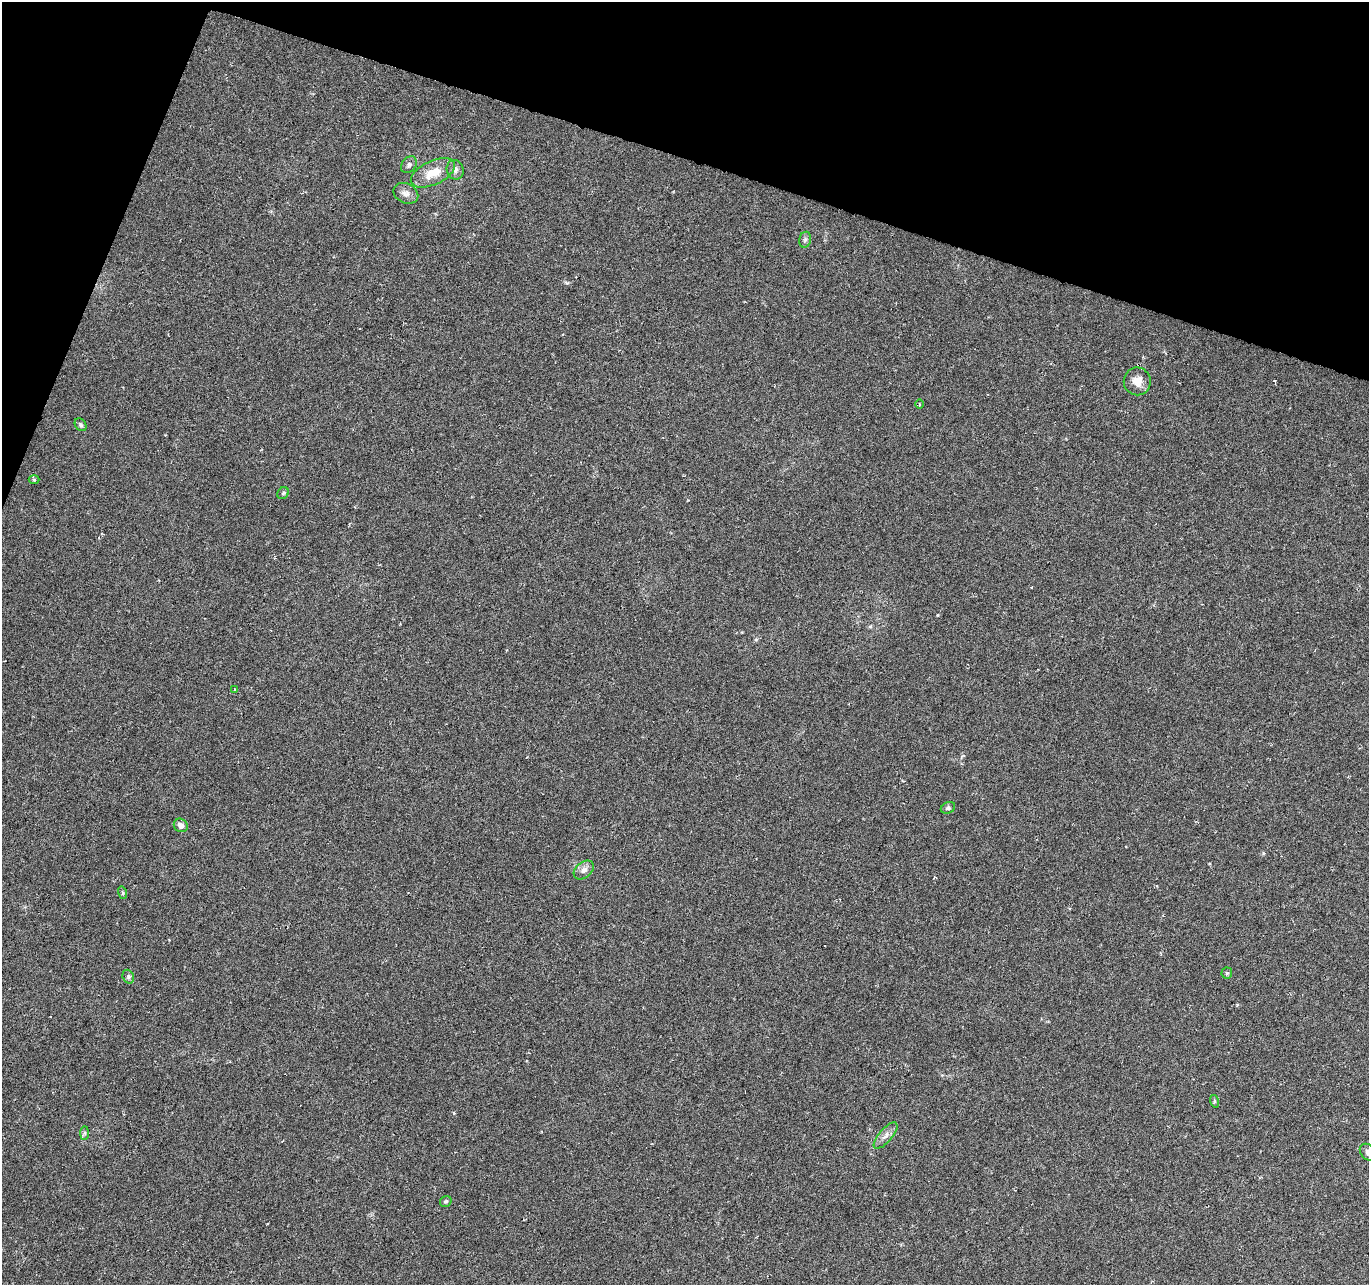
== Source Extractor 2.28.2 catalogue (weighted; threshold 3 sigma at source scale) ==
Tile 2 of 4 x 4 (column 2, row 1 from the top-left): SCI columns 1368-2734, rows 4058-5340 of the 5470 x 5614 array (HDU 1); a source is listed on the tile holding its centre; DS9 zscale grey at full resolution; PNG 1371 x 1287 px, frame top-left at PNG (2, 2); each listed source drawn as its Kron ellipse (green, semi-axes under 4 px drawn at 4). Shown black and unused: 16% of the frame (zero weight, under 3 of 6 exposures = <1% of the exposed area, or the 3 px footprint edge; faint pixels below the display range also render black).
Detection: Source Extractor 2.28.2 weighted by HDU 2 'WHT'; one run over the whole footprint, this tile lists its part. Background 0.00589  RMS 0.003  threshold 0.0124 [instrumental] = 3 sigma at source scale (4.09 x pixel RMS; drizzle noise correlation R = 1.36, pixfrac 0.8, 0.0396/0.0396 arcsec/px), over >= 5 px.
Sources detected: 23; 1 cosmic-ray / hot-pixel residue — neither listed nor drawn; the other 22 listed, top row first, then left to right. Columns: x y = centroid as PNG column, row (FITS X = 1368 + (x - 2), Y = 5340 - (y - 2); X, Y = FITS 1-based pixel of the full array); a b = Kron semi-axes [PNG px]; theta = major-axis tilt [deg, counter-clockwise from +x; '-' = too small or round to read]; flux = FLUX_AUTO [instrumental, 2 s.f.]
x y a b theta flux
409 165 9 7 52 0.87
455 170 10 8 -71 1.2
433 173 24 12 25 5.6
406 193 13 9 -25 1.7
805 240 8 6 74 0.66
1137 381 14 13 - 3.1
919 404 5 3 - 0.27
81 425 7 5 -53 0.51
34 480 5 3 - 0.32
283 493 6 5 - 0.45
235 689 4 2 - 0.23
948 808 7 5 27 0.62
181 825 7 6 - 1.4
584 870 11 8 40 1.5
123 893 6 4 -72 0.38
1227 973 5 5 - 0.42
128 977 7 5 -72 0.61
1214 1101 6 4 -73 0.36
85 1133 7 4 89 0.47
886 1136 16 6 49 1.6
1368 1152 10 7 -44 1.3
446 1201 6 5 - 0.48
Isophote crosses this tile's border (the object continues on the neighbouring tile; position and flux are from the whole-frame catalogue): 1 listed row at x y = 1368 1152